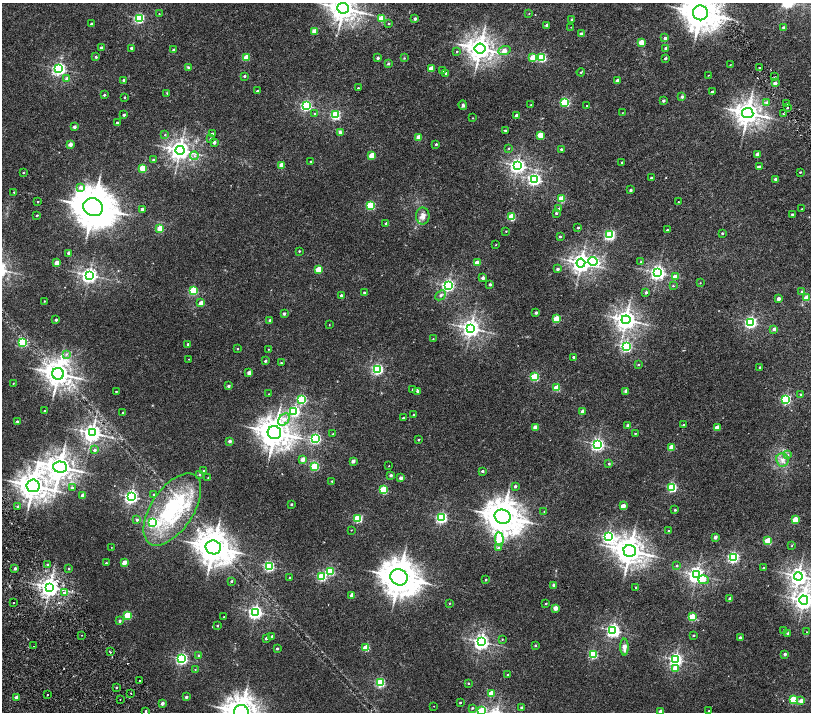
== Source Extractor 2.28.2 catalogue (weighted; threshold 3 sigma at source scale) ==
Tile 10 of 4 x 4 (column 2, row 3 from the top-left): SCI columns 1619-3236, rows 1755-3174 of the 6477 x 6411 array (HDU 1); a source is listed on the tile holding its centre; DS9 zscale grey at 2 x 2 block average (1 PNG px = mean of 2 x 2 image px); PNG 813 x 714 px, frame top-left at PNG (2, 3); each listed source drawn as its Kron ellipse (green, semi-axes under 4 px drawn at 4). Shown black and unused: <1% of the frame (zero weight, under 2 of 4 exposures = <1% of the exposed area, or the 3 px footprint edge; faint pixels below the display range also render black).
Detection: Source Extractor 2.28.2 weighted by HDU 2 'WHT'; one run over the whole footprint, this tile lists its part. Background 0.00651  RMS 0.0027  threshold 0.0123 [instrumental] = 3 sigma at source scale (4.5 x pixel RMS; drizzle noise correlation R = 1.50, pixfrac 1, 0.0396/0.0396 arcsec/px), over >= 5 px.
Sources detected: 346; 1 inside a brighter object's white glare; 1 cosmic-ray / hot-pixel residue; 1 long thin detection or spike segment (spike, bleed or trail) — neither listed nor drawn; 2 inside a brighter listed object's ellipse — not listed separately; the other 341 listed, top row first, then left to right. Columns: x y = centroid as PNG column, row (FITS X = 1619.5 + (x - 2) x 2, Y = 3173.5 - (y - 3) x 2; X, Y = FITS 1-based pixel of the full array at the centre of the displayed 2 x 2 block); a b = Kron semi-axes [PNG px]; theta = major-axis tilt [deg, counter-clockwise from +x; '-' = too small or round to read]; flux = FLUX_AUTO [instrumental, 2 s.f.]
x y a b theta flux
343 8 6 5 - 540
529 13 2 2 - 0.21
700 13 7 7 - 1100
159 14 2 2 - 0.26
139 18 3 3 - 60
382 18 3 3 - 22
415 19 2 2 - 1.2
572 19 2 2 - 0.7
91 24 2 2 - 1.3
388 24 3 2 - 0.36
547 25 2 2 - 1.7
571 27 2 2 - 0.19
783 27 2 2 - 1.2
314 31 2 2 - 8.2
581 34 2 2 - 3
665 38 2 2 - 2.2
641 42 3 2 - 10
101 48 2 2 - 1.7
131 48 2 2 - 1.1
665 48 2 2 - 0.93
480 49 5 5 - 520
173 50 3 2 - 0.91
457 51 2 2 - 0.48
504 51 6 3 19 6.5
96 57 2 2 - 0.83
246 57 3 2 - 12
542 57 3 3 - 38
378 58 2 2 - 1.4
404 58 2 2 - 0.39
533 58 3 3 - 14
665 58 2 2 - 1.4
388 64 2 2 - 1.1
730 65 3 2 - 0.25
189 67 4 3 - 0.93
759 67 2 2 - 0.33
431 68 2 2 - 9.3
59 69 3 3 - 110
443 71 2 2 - 0.46
581 72 4 2 - 0.6
446 73 2 2 - 1.5
708 75 2 2 - 0.2
244 76 2 2 - 0.99
775 77 2 2 - 0.31
67 79 2 2 - 3.4
124 80 2 2 - 1
617 80 2 2 - 3.5
775 83 2 2 - 2.4
358 88 2 2 - 0.61
257 91 2 2 - 0.9
712 92 2 2 - 1.3
167 93 3 2 - 0.39
104 95 2 2 - 0.73
124 97 2 2 - 0.46
682 97 2 2 - 1.6
663 101 2 2 - 1.5
565 102 3 3 - 41
766 102 3 3 - 0.78
786 103 2 2 - 0.55
306 105 3 3 - 76
463 105 5 4 - 1
531 105 3 2 - 0.38
587 105 2 2 - 0.22
787 108 2 2 - 1.9
622 113 2 2 - 0.19
748 113 5 5 - 510
315 114 3 2 - 0.46
783 114 2 2 - 0.38
124 115 2 2 - 1.2
335 115 3 3 - 48
516 115 2 2 - 2.4
473 118 2 2 - 0.31
117 123 2 2 - 1
74 127 2 2 - 2
505 130 2 2 - 0.97
340 132 4 3 - 1.2
212 134 2 2 - 0.74
165 135 3 2 - 0.32
540 135 3 3 - 16
419 137 2 2 - 8.2
210 138 2 2 - 0.68
214 142 2 2 - 2.3
70 144 2 2 - 4.6
436 144 2 2 - 0.99
509 148 2 2 - 0.44
561 149 2 2 - 0.82
180 150 4 4 - 340
757 154 2 2 - 3.2
372 155 3 2 - 13
194 156 4 3 - 0.98
153 160 3 2 - 0.66
311 161 2 2 - 0.66
622 162 2 2 - 0.58
282 165 2 2 - 7.8
517 166 4 4 - 170
759 166 3 2 - 0.77
143 168 3 3 - 19
800 172 2 2 - 0.51
23 173 2 2 - 0.38
651 178 2 2 - 0.97
535 179 3 3 - 100
776 179 2 2 - 2.8
81 187 3 3 - 2.5
631 190 2 2 - 1.4
14 192 2 2 - 0.36
561 199 3 3 - 16
37 202 2 2 - 0.47
678 202 2 2 - 0.23
370 205 3 3 - 30
93 207 10 9 - 1900
142 209 2 2 - 2.4
559 209 3 2 - 0.69
802 209 2 2 - 0.32
556 213 2 2 - 0.81
792 214 2 2 - 0.81
37 215 2 2 - 0.68
423 216 8 7 - 3
512 217 3 3 - 26
386 223 2 2 - 1.4
578 228 2 2 - 0.7
160 229 3 3 - 16
667 230 2 2 - 0.76
506 231 2 2 - 0.32
722 233 2 2 - 0.69
610 235 3 3 - 57
560 237 2 2 - 0.7
496 245 2 2 - 0.25
299 251 2 2 - 0.48
69 253 2 2 - 4.6
593 261 5 4 - 39
641 262 2 2 - 0.32
57 263 2 2 - 5.4
477 263 2 2 - 9.3
581 263 4 4 - 290
318 269 3 2 - 13
558 269 2 2 - 1.3
658 273 4 3 - 170
89 275 4 4 - 170
675 277 2 2 - 5.3
483 278 2 2 - 2.1
700 283 2 2 - 0.23
490 284 2 2 - 1.3
448 285 3 3 - 110
673 286 3 2 - 0.46
193 291 3 3 - 38
646 292 2 2 - 1.3
802 292 3 3 - 1.1
364 293 2 2 - 0.57
341 295 2 2 - 1.1
441 295 6 4 44 1.1
806 298 2 2 - 9.4
778 299 2 2 - 3.1
44 301 2 2 - 0.33
201 303 3 2 - 6.5
536 313 2 2 - 1.4
284 314 2 2 - 1.3
556 319 3 3 - 18
56 320 2 2 - 1.4
270 320 2 2 - 1.5
626 320 4 4 - 350
750 322 3 3 - 95
329 324 2 2 - 0.19
471 328 4 4 - 260
774 329 2 2 - 2.6
433 339 2 2 - 0.34
22 342 3 3 - 40
188 344 2 2 - 0.87
626 346 3 3 - 72
238 349 2 2 - 0.31
268 349 2 2 - 0.23
66 354 4 3 - 0.75
574 357 2 2 - 1.4
189 359 2 2 - 0.22
265 361 2 2 - 1.2
281 363 2 2 - 0.52
638 365 2 2 - 0.51
760 367 2 2 - 0.47
377 369 3 3 - 72
249 373 2 2 - 4.2
58 374 6 6 - 560
535 377 3 3 - 34
13 383 2 2 - 0.29
228 386 2 2 - 1.5
557 388 3 3 - 17
413 390 2 2 - 1.1
417 391 2 2 - 1.1
626 391 2 2 - 4.3
116 392 2 2 - 0.48
269 394 2 2 - 0.17
801 395 2 2 - 1.1
786 399 3 3 - 54
302 400 3 3 - 44
44 411 2 2 - 0.27
294 411 3 3 - 67
583 411 2 2 - 3.8
123 412 2 2 - 0.54
414 415 2 2 - 1.2
403 418 2 2 - 0.52
284 419 7 5 52 2.6
17 421 2 2 - 0.87
684 425 2 2 - 1.4
628 426 2 2 - 3.3
535 427 2 2 - 6.7
717 428 3 2 - 10
274 432 7 6 - 850
92 433 4 4 - 270
635 433 2 2 - 0.36
333 434 2 2 - 0.53
315 438 3 3 - 72
418 440 2 2 - 0.51
230 441 2 2 - 2.7
597 444 3 3 - 120
672 447 3 2 - 11
95 450 3 2 - 1.2
788 455 3 2 - 0.51
303 459 2 2 - 5.3
782 460 6 6 - 2.5
353 461 2 2 - 3.5
609 464 2 2 - 0.79
315 466 3 3 - 39
389 466 2 2 - 0.21
60 467 7 5 -5 590
203 471 2 2 - 0.34
482 471 2 2 - 1.3
200 474 3 3 - 0.54
391 475 2 2 - 1.6
208 478 2 2 - 0.2
401 478 2 2 - 3.3
332 481 2 2 - 0.57
33 486 6 6 - 700
515 486 2 2 - 1.4
672 487 3 3 - 49
72 488 3 3 - 1.1
383 490 3 3 - 31
153 494 2 2 - 0.35
83 495 2 2 - 4.8
131 497 3 3 - 120
291 504 2 2 - 0.79
623 506 2 2 - 7.4
18 507 2 2 - 1.1
172 509 41 21 56 51
675 510 2 2 - 0.62
544 511 2 2 - 0.18
441 517 3 3 - 73
503 517 8 7 - 1100
358 518 3 3 - 37
137 520 2 2 - 1
795 520 3 3 - 17
152 522 4 3 - 55
351 530 2 2 - 0.24
669 531 2 2 - 0.82
608 537 4 3 - 100
715 537 2 2 - 3
499 539 7 3 -85 21
768 541 3 3 - 23
791 546 2 2 - 0.26
111 547 2 2 - 0.16
213 547 8 7 - 1000
499 548 3 2 - 1.4
630 551 6 6 - 670
733 557 3 3 - 79
106 563 2 2 - 0.7
124 563 3 2 - 6.5
48 565 2 2 - 1.5
676 565 3 3 - 0.56
269 566 3 3 - 64
763 568 2 2 - 0.48
15 569 2 2 - 1.3
69 569 2 2 - 0.74
330 571 3 3 - 35
696 575 4 4 - 190
798 576 4 4 - 260
322 577 3 3 - 43
399 577 9 8 - 1300
289 578 2 2 - 0.28
486 580 2 2 - 0.68
704 580 5 4 - 3.5
231 581 2 2 - 0.96
554 585 2 2 - 3.3
50 587 4 4 - 330
636 587 2 2 - 0.47
64 593 2 2 - 3.1
352 595 2 2 - 5.1
730 599 2 2 - 3.6
804 600 5 4 - 290
13 603 2 2 - 1
449 603 3 2 - 0.36
546 603 2 2 - 0.63
555 608 2 2 - 4.8
255 612 4 3 - 130
127 615 3 3 - 24
224 617 2 2 - 0.32
692 617 3 3 - 27
120 621 2 2 - 1.1
217 626 2 2 - 0.63
613 630 3 3 - 130
784 630 2 2 - 0.37
807 632 2 2 - 0.23
788 633 2 2 - 1.8
82 635 2 2 - 0.24
693 635 2 2 - 0.67
272 636 2 2 - 1.3
266 638 2 2 - 1.1
740 638 2 2 - 2
502 639 2 2 - 0.3
481 642 4 4 - 180
535 645 2 2 - 0.59
34 646 2 2 - 0.66
624 647 8 3 -90 3.4
277 648 2 2 - 1
366 648 3 3 - 20
110 652 4 2 - 0.33
593 654 3 3 - 39
785 654 2 2 - 1.6
199 656 2 2 - 2.2
182 659 3 3 - 90
676 659 3 3 - 130
675 668 3 3 - 8.5
195 669 2 2 - 0.24
508 674 2 2 - 0.85
139 681 2 2 - 8.6
380 682 3 3 - 50
468 683 2 2 - 0.43
116 688 2 2 - 0.49
130 693 2 2 - 1.4
491 694 3 2 - 8.2
48 695 2 2 - 1
17 697 2 2 - 5.2
186 697 3 2 - 0.99
120 699 2 2 - 0.69
793 700 3 3 - 28
801 701 2 2 - 4.5
162 703 2 2 - 2.2
460 703 2 2 - 0.54
434 706 2 2 - 0.15
472 708 3 2 - 0.43
521 708 2 2 - 0.64
146 711 2 2 - 0.84
482 711 3 3 - 33
709 711 2 2 - 0.2
241 712 7 7 - 930
660 712 2 2 - 3.8
Isophote crosses this tile's border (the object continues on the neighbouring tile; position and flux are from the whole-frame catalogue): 6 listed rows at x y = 343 8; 700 13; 804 600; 482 711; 241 712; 660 712
Diffuse or blended objects may show on this block-average render without a row.